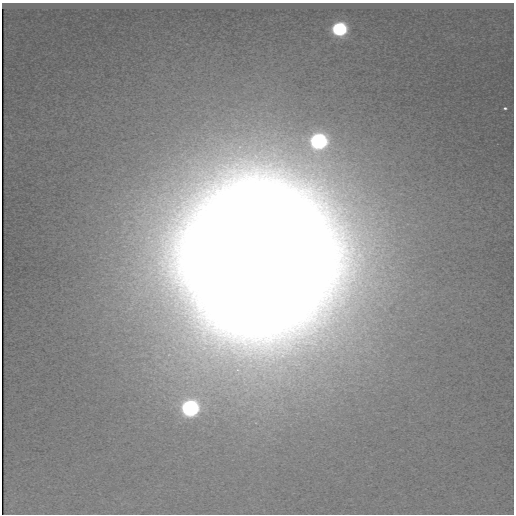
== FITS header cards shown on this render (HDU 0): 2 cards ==
NAXIS1  =                  512
NAXIS2  =                  512

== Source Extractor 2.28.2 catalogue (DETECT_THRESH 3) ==
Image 512 x 512 px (HDU 0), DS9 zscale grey, 1 PNG px = 1 image px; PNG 516 x 516 px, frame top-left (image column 1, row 512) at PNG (2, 3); no overlay
Background 238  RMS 0.82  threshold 2.46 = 3 sigma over >= 5 px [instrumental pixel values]
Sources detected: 5; all 5 listed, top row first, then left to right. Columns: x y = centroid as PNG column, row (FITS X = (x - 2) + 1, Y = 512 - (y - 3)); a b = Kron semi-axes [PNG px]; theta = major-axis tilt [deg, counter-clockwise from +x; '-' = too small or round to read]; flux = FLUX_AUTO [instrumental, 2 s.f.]
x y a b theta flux
339 29 10 9 - 6.5e+03
505 108 4 3 - 1.1e+02
319 141 10 9 - 1.3e+04
259 258 57 53 63 2.1e+07
190 408 11 10 - 1.5e+04